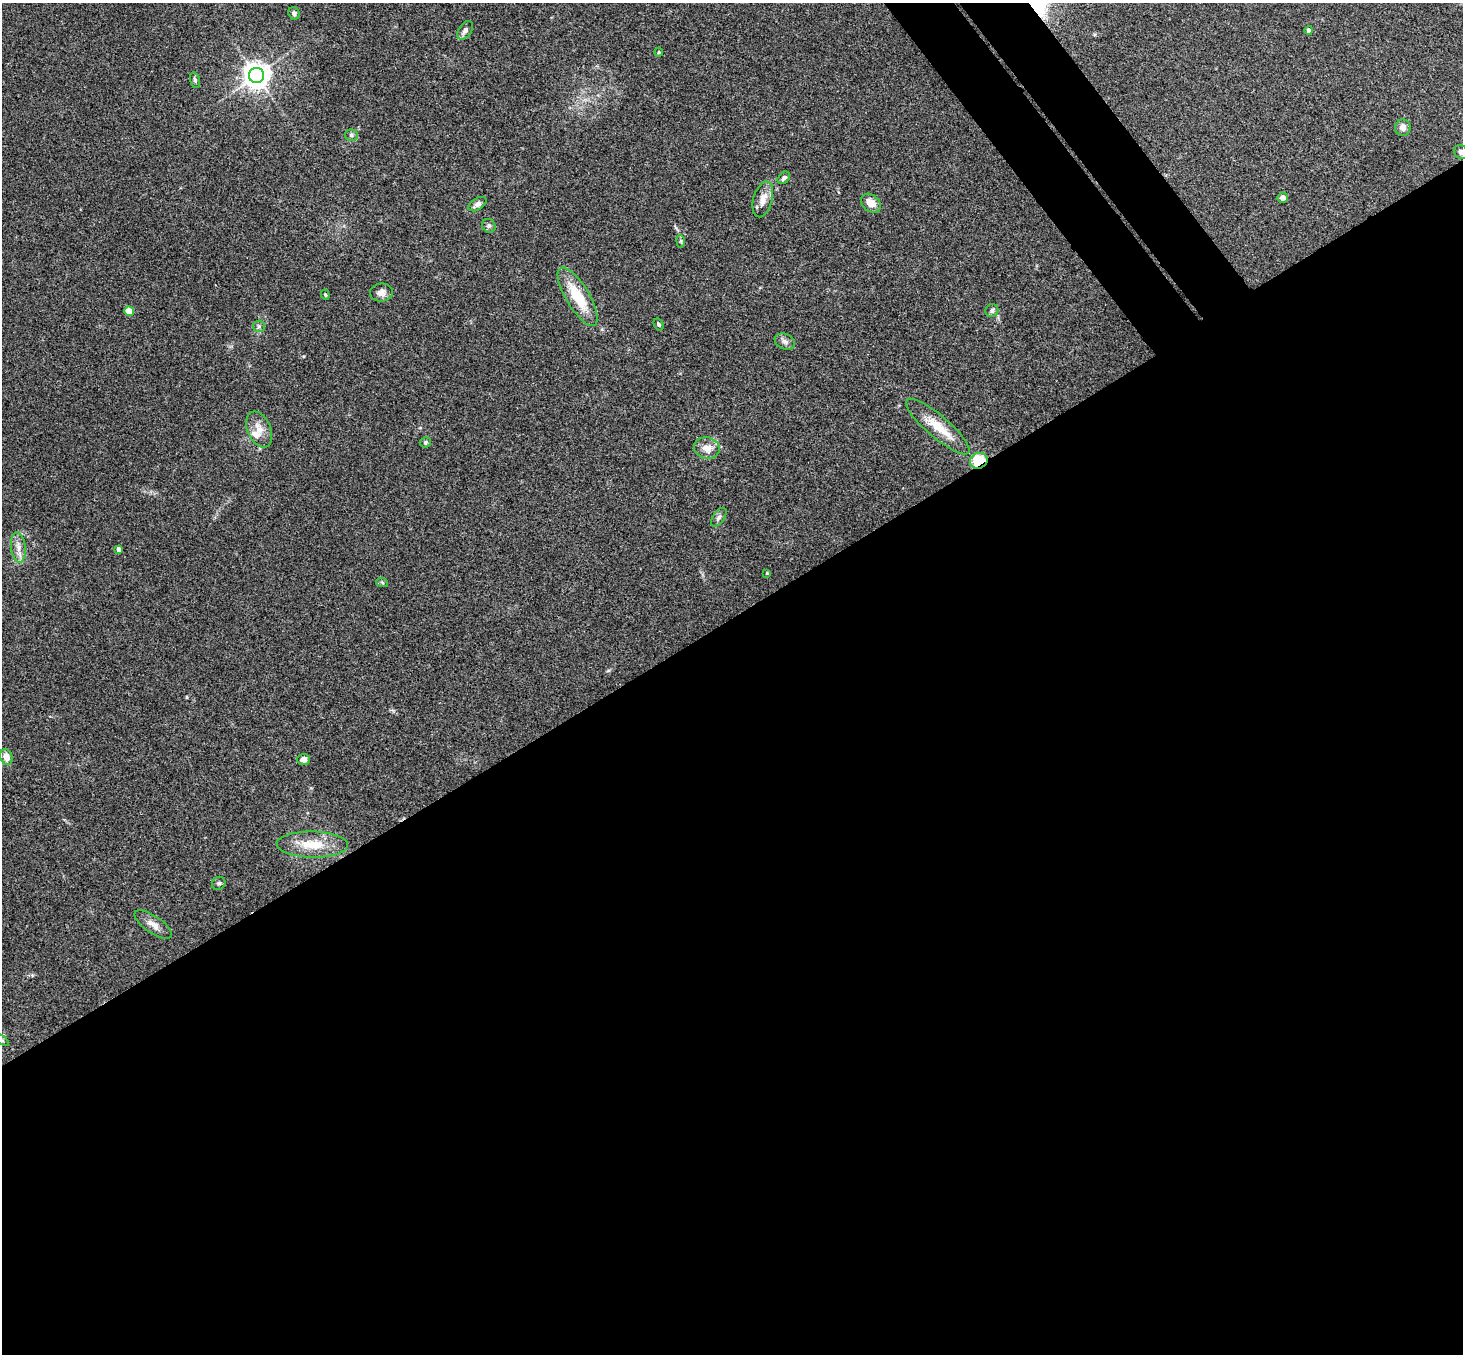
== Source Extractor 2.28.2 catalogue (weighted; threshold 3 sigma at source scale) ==
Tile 15 of 4 x 4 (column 3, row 4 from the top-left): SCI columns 2978-4438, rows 331-1682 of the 5950 x 5930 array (HDU 1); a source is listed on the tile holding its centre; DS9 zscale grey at full resolution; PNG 1465 x 1356 px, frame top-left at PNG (2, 3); each listed source drawn as its Kron ellipse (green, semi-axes under 4 px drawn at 4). Shown black and unused: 57% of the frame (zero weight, under 3 of 4 exposures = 6% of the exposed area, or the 3 px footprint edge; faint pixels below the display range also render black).
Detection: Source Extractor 2.28.2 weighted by HDU 2 'WHT'; one run over the whole footprint, this tile lists its part. Background 0.153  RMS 0.0072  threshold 0.0324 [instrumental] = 3 sigma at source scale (4.5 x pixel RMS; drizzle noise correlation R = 1.50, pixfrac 1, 0.05/0.05 arcsec/px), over >= 5 px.
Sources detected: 42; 2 inside a brighter listed object's ellipse — not listed separately; the other 40 listed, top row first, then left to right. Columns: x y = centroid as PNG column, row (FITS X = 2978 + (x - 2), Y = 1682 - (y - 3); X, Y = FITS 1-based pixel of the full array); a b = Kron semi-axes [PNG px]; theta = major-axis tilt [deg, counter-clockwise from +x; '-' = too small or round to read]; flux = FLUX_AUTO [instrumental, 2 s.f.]
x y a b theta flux
294 13 6 5 - 2.2
465 30 10 6 56 2.5
1309 30 4 4 - 2.4
659 52 4 4 - 0.76
257 75 7 7 - 790
195 80 8 5 -75 1.6
1403 128 8 7 - 3.7
351 135 6 5 - 1.7
1461 152 7 6 - 2.5
784 178 7 5 45 1.8
1283 198 5 5 - 3.1
763 199 18 9 74 7.5
871 203 11 8 -40 7.9
477 204 10 5 30 3
489 226 7 6 - 1.7
681 241 6 4 -84 0.98
381 292 11 9 7 4
325 295 5 4 - 0.81
578 297 33 11 -59 27
992 310 7 6 - 2
129 311 5 4 - 16
659 324 6 4 -59 1.2
259 326 6 5 - 1.5
785 341 10 7 -23 2.8
938 427 40 11 -41 18
259 429 19 11 -67 8.2
426 442 5 5 - 1.4
707 448 13 10 -13 7.6
979 461 9 7 23 26
719 517 10 5 56 2.1
18 547 15 7 -83 5.5
119 549 4 4 - 3.4
767 573 3 3 - 0.76
382 582 6 4 -20 0.92
6 757 8 6 -74 5.7
303 759 6 5 - 4.2
312 844 35 13 -1 19
219 883 7 6 - 1.5
153 924 22 8 -34 5.9
2 1040 8 4 -36 1.2
Overlapping masked pixels (flux is a lower limit): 1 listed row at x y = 979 461
Isophote crosses this tile's border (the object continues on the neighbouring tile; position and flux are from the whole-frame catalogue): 2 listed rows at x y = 1461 152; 2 1040